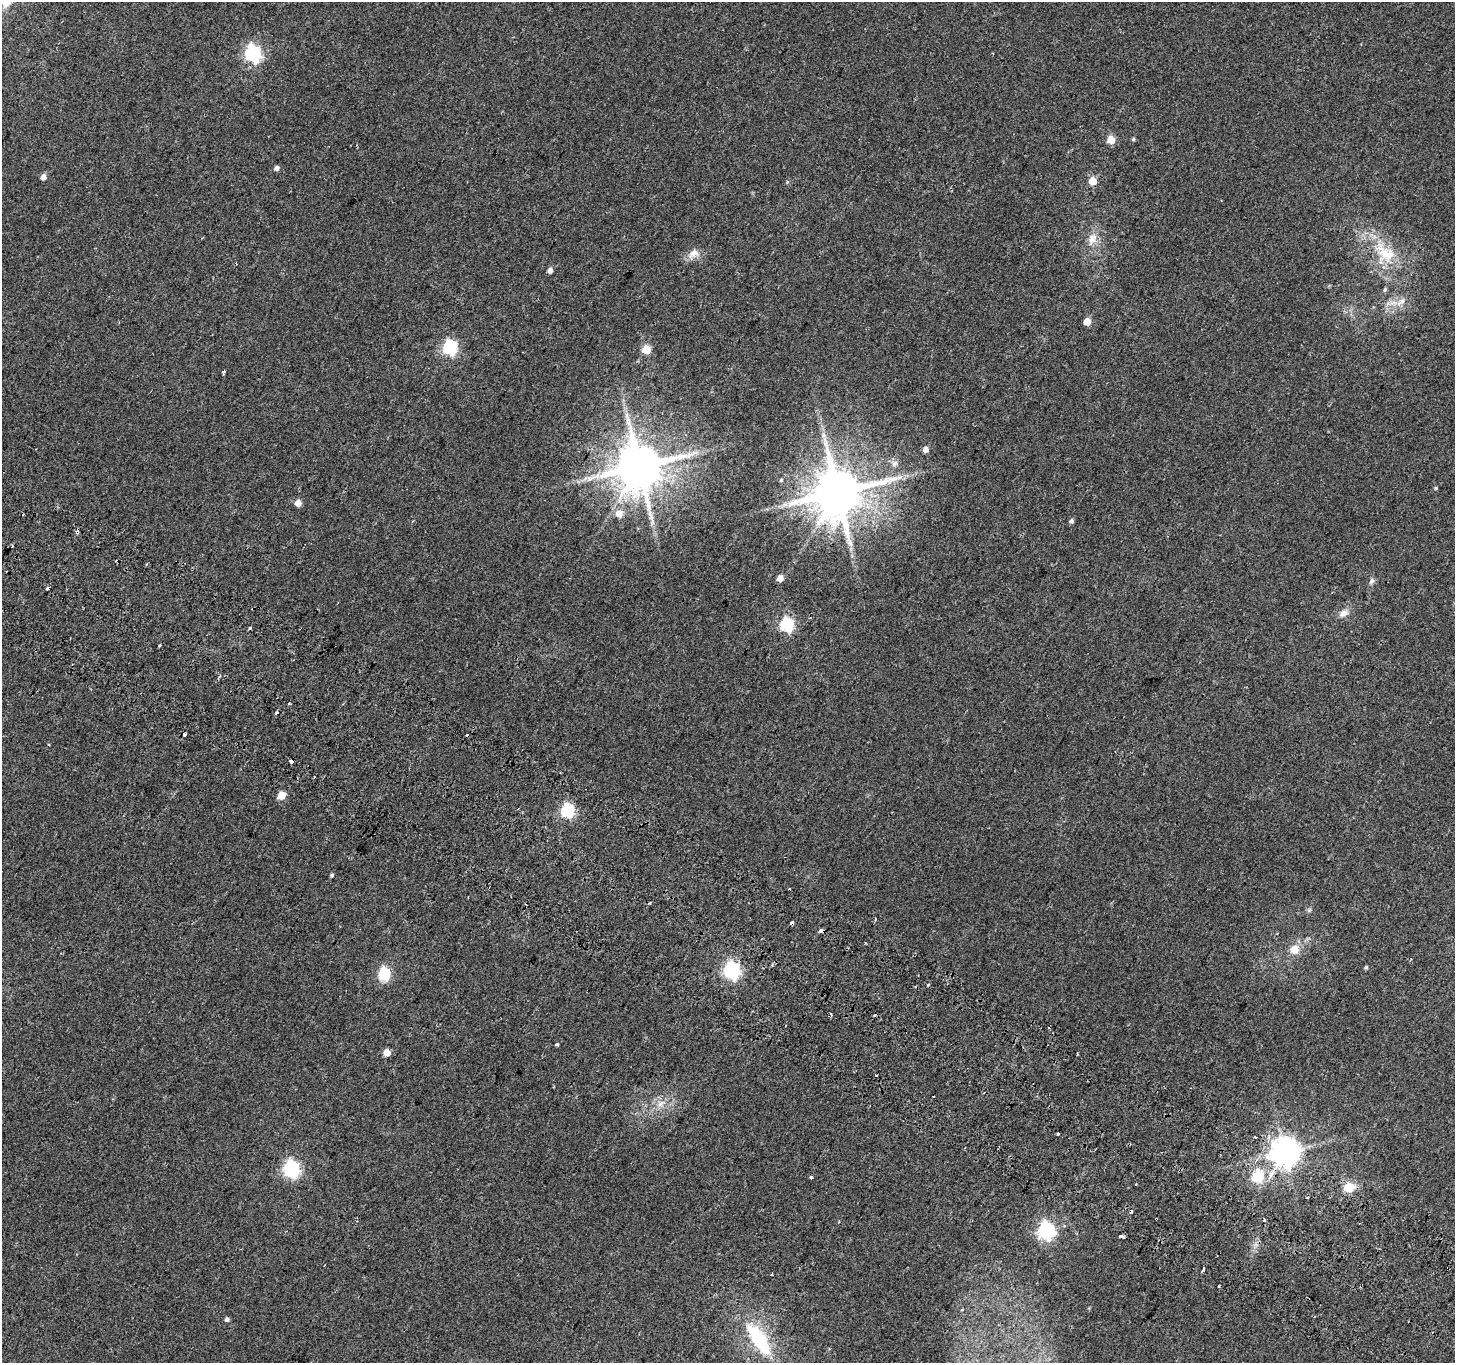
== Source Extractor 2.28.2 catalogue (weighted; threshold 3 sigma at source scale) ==
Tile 6 of 4 x 4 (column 2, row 2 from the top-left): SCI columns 1485-2937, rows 2970-4330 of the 5882 x 6004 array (HDU 1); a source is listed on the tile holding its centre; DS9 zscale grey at full resolution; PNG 1457 x 1365 px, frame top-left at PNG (2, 2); no overlay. Shown black and unused: <1% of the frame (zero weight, under 2 of 3 exposures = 3% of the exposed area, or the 3 px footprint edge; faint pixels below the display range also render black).
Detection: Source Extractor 2.28.2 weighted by HDU 2 'WHT'; one run over the whole footprint, this tile lists its part. Background 0.0514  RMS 0.0053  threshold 0.0239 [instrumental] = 3 sigma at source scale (4.5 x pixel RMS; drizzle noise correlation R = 1.50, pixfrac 1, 0.0396/0.0396 arcsec/px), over >= 5 px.
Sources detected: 81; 1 inside a brighter object's white glare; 10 cosmic-ray / hot-pixel residue — not listed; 1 inside a brighter listed object's ellipse — not listed separately; the other 69 listed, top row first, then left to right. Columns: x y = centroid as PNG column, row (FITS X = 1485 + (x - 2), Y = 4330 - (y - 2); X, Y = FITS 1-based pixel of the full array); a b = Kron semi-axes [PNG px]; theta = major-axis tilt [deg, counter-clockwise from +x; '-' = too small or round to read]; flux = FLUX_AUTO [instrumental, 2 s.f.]
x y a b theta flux
253 53 7 6 - 140
993 53 3 2 - 0.43
1133 139 5 4 - 0.79
1111 140 5 5 - 13
277 168 5 5 - 2.2
43 177 5 5 - 3.4
1093 181 5 5 - 12
787 182 5 4 - 0.6
1092 239 19 12 70 6.6
693 253 17 10 45 4.5
1385 253 39 21 -43 24
550 270 5 4 - 2.7
1385 289 6 4 60 0.93
1401 302 16 7 43 4.2
1087 321 5 5 - 9.8
450 347 6 6 - 96
646 350 5 5 - 20
223 372 4 3 - 1.4
926 449 5 5 - 3.3
894 464 10 7 46 2
639 466 13 12 - 2800
781 480 5 5 - 0.72
1436 488 4 4 - 0.59
838 492 14 13 - 3200
298 503 6 5 - 5.3
785 504 9 5 30 1.9
619 514 6 6 - 7.1
1071 521 5 4 - 1.3
77 532 5 4 - 1.6
12 546 4 2 - 0.52
780 578 5 5 - 4.7
1371 581 10 6 64 1.6
1343 613 13 9 27 3.7
787 625 6 6 - 84
250 628 3 3 - 0.9
160 646 3 3 - 2.1
276 713 5 3 - 0.92
184 735 3 3 - 14
291 761 4 3 - 6.9
281 796 5 5 - 12
568 810 6 6 - 84
332 875 5 4 - 0.91
789 889 3 2 - 0.59
1309 910 7 4 71 0.83
875 919 4 3 - 1.1
1294 949 12 11 - 6.5
1366 967 5 4 - 0.87
732 970 7 6 - 150
385 975 6 6 - 34
928 985 4 3 - 0.56
831 1014 4 3 - 1
557 1045 4 3 - 1.4
387 1053 5 5 - 7.1
1077 1054 3 2 - 0.58
660 1104 11 7 50 3.4
1058 1134 3 3 - 0.89
1255 1137 3 2 - 0.73
1285 1152 9 8 - 810
291 1169 7 6 - 150
1257 1176 6 6 - 47
811 1177 3 3 - 3
1136 1184 3 3 - 1.1
1348 1187 5 5 - 28
1046 1230 7 7 - 170
1120 1236 4 3 - 1.5
1203 1268 3 3 - 8.5
962 1310 4 3 - 0.85
227 1319 5 5 - 1.6
758 1339 44 17 -56 38
Overlapping masked pixels (flux is a lower limit): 3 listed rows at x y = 77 532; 291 761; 1285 1152